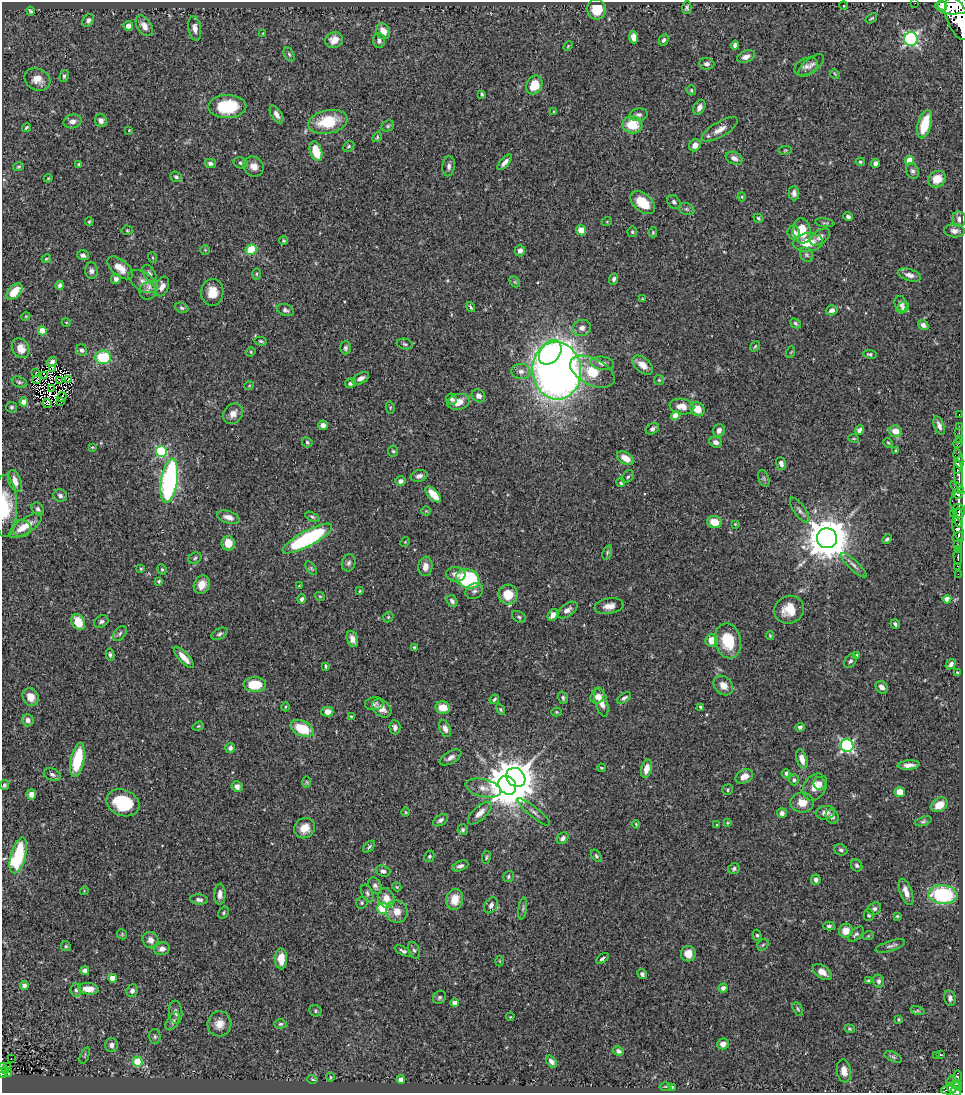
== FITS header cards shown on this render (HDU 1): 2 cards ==
NAXIS1  =                  961
NAXIS2  =                 1091

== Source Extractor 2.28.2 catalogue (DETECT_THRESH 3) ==
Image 961 x 1091 px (HDU 1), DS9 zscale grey, 1 PNG px = 1 image px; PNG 965 x 1095 px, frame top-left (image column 1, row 1091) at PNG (2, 2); each listed source drawn as its Kron ellipse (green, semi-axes under 4 px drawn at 4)
Background 0.728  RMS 0.023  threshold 0.0702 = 3 sigma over >= 5 px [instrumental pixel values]
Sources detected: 440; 7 with non-positive FLUX_AUTO (blend fragments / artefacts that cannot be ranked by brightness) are neither listed nor drawn; the other 433 listed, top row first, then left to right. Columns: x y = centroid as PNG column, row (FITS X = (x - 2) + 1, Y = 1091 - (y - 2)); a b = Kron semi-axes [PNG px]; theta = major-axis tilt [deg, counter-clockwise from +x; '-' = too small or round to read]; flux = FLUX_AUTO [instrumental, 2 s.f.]
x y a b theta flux
915 3 2 2 - 5.2
844 6 4 3 - 1.3
943 6 5 4 - 410
954 6 18 8 1 2100
687 8 6 4 87 3.4
597 9 10 9 - 39
30 11 4 3 - 2.6
871 18 6 3 35 1.9
958 19 22 11 -68 2600
88 20 7 5 57 5
128 26 5 4 - 7.5
144 26 11 7 -58 11
195 28 12 6 -81 8.5
383 31 8 7 - 16
263 33 3 2 - 1.2
634 37 6 4 -84 15
911 39 7 6 - 340
334 40 9 7 25 14
664 40 6 4 62 4.2
379 41 7 6 - 5
735 45 4 4 - 5.1
568 46 5 3 - 1.5
289 54 7 5 -62 3.2
746 57 9 6 21 9.2
707 64 8 5 -6 4.9
811 65 15 7 40 8.4
806 66 12 8 26 8.3
835 74 5 4 - 1.6
64 76 6 4 74 2.7
37 79 13 10 -26 16
534 85 10 7 62 32
691 90 5 4 - 2.6
482 94 4 3 - 2.4
227 106 19 11 2 86
699 107 8 5 62 8.6
554 112 3 2 - 1.2
276 114 10 5 -59 7.8
639 115 9 6 10 5.4
72 121 9 7 12 7.9
101 121 6 5 - 7.8
328 122 20 11 11 63
925 124 15 6 73 47
632 125 10 8 -10 41
388 126 7 5 22 2.9
26 127 5 3 - 2.5
720 129 20 7 30 14
129 130 3 3 - 1
377 137 5 4 - 2.1
695 145 6 5 - 10
349 146 6 4 43 2.5
785 150 7 3 9 1.8
316 151 10 6 -73 36
734 158 9 6 -23 7.9
909 160 4 4 - 24
505 162 9 4 47 7.8
860 162 4 4 - 2.1
210 163 6 4 -14 4
240 163 7 5 -16 3.2
875 163 4 4 - 6.8
79 164 4 3 - 2.5
449 166 10 6 84 5.4
18 167 5 3 - 2.1
254 167 10 9 - 12
913 171 8 6 -63 4.6
176 177 6 5 - 3.3
48 178 4 4 - 1.6
937 179 9 8 - 22
794 193 7 5 -89 6.1
742 197 4 4 - 1.7
674 202 8 6 -46 3.7
643 203 14 8 -40 38
687 209 8 6 -21 2.9
848 217 4 3 - 4.2
758 218 5 4 - 2.3
959 219 8 6 -82 5.7
89 221 4 3 - 1.7
607 221 5 3 - 1.3
825 223 10 3 -9 2.3
127 230 5 5 - 2.1
581 230 5 5 - 13
802 231 12 9 -82 39
954 231 10 6 -5 6.8
632 232 5 4 - 2.5
653 232 5 3 - 1.7
794 233 7 6 - 9
820 237 11 6 36 8.7
283 241 4 4 - 2.1
808 242 15 9 6 32
251 249 6 5 - 43
205 250 4 4 - 1.9
520 251 6 5 - 6.6
83 255 6 5 - 5.5
806 255 8 6 -52 3.5
152 257 5 2 - 1.5
46 259 5 3 - 2
120 268 15 8 -38 19
91 271 8 6 -85 5.2
149 273 9 5 -56 4.3
256 274 5 3 - 1.8
909 275 12 6 -17 8.4
116 279 5 5 - 8
614 279 6 4 67 4.1
143 282 16 9 -32 14
515 282 6 4 -46 2.2
60 285 4 4 - 4.3
162 286 10 6 70 9.7
148 291 9 8 - 6.9
14 292 10 5 48 35
212 292 13 11 88 25
642 299 3 2 - 1.2
901 304 8 6 -66 7.2
471 307 5 2 - 2.1
182 308 7 5 -21 2.9
903 308 7 5 38 3.7
285 310 9 5 -17 4.9
832 310 6 5 - 7
26 316 4 3 - 1.3
66 322 4 3 - 1.3
795 323 6 4 -40 2.6
923 325 5 4 - 5.7
582 328 9 8 - 8.9
42 331 4 4 - 36
261 341 6 4 -13 2.5
405 344 8 5 -12 3.5
755 346 6 3 53 2
21 348 10 8 -60 16
345 348 6 5 - 3.6
82 350 6 5 - 3.9
251 352 5 4 - 1.9
550 352 14 9 52 89
791 352 6 3 71 1.6
870 354 7 4 -9 3.2
103 357 7 6 - 78
52 362 5 4 - 4
602 363 12 6 -7 8.5
643 365 12 7 -39 15
52 368 3 2 - 2.4
521 371 9 7 -2 8.2
557 371 29 24 -83 1500
592 372 24 13 -27 54
36 373 3 2 - 0.99
45 376 4 2 - 1.6
361 378 9 5 28 6.8
69 379 3 2 - 1.3
37 380 4 3 - 0.42
659 380 5 5 - 2.1
59 381 3 2 - 0.017
19 382 8 5 -20 3.3
351 383 6 4 30 5.3
249 386 5 3 - 1.3
52 389 4 2 - 1
478 396 7 6 - 7.4
62 397 5 2 - 1.1
452 399 6 5 - 3.8
24 402 4 4 - 15
61 402 3 2 - 2.1
458 402 11 8 11 18
47 404 4 3 - 2.4
11 407 5 5 - 2.9
390 407 6 4 -81 2
682 407 12 7 -9 16
697 409 8 6 -44 22
233 414 11 9 51 12
959 415 3 2 - 14
675 416 4 4 - 19
323 425 5 5 - 8.6
939 425 10 5 -68 6.2
959 426 2 2 - 8.4
652 429 7 5 31 5.3
719 430 6 5 - 8.7
859 430 5 4 - 6
895 431 6 5 - 21
959 433 2 2 - 7
854 439 5 3 - 1.5
959 439 3 2 - 8.9
307 442 5 5 - 2.8
716 442 6 5 - 6.8
888 443 5 4 - 1.9
958 443 5 4 - 19
92 447 3 3 - 1.4
161 451 5 5 - 140
393 451 5 5 - 2.6
895 451 4 3 - 2.1
626 458 9 5 -29 17
959 459 10 4 -78 230
781 463 6 4 -71 7.6
958 465 9 4 76 320
958 475 14 4 -86 510
419 476 8 6 15 7.2
628 477 7 5 49 3.4
764 478 9 5 -71 3.8
15 481 11 6 -71 12
169 481 22 8 81 380
401 481 5 5 - 5.1
621 483 4 4 - 2.9
957 487 8 4 -40 84
433 494 10 5 -47 29
957 494 5 4 - 140
60 496 7 6 - 4.9
959 501 10 8 54 240
5 506 31 12 -89 52
38 509 7 5 -49 3.7
800 510 15 5 -55 6.3
426 511 5 4 - 1.8
959 511 7 6 - 140
954 513 3 3 - 49
228 517 12 6 -18 10
312 517 8 4 -25 3
959 517 10 4 -86 220
714 522 7 6 - 25
735 524 4 3 - 1.3
25 526 19 7 34 21
22 529 9 8 - 11
958 529 13 5 -74 630
958 537 6 3 41 240
307 538 28 7 28 210
827 538 10 10 - 5900
887 539 5 4 - 3.4
405 542 5 4 - 1.7
228 543 7 7 - 26
958 545 3 3 - 97
958 549 4 2 - 72
607 552 7 4 72 2.4
958 557 7 3 -90 89
195 558 7 5 31 2.9
349 563 8 6 72 4.7
854 565 17 5 -43 6.5
425 566 9 7 84 12
958 566 3 3 - 14
311 568 8 4 -55 2.5
141 569 4 3 - 1.8
162 569 5 4 - 2.2
456 574 9 7 -2 10
958 574 2 2 - 9.1
468 579 12 9 -20 160
159 581 4 3 - 2.3
202 584 9 7 62 15
299 586 3 2 - 1.2
360 591 4 3 - 1.5
474 591 9 7 32 5.6
508 595 10 10 - 35
320 596 5 3 - 1.7
302 599 4 3 - 4.1
947 599 4 4 - 15
452 601 6 5 - 4.6
609 606 14 7 10 13
567 610 11 6 35 7.5
789 610 15 13 25 28
553 615 6 5 - 8.3
388 617 5 4 - 2.1
519 617 7 5 -32 3.5
78 622 8 6 -61 29
101 622 7 5 31 4.1
895 624 5 3 - 3.2
120 633 8 5 51 3.8
219 634 9 5 30 3.9
770 636 4 3 - 1.8
352 639 8 5 -70 8.8
712 640 6 6 - 23
728 641 17 13 -77 54
414 647 4 3 - 2.5
110 655 6 4 -81 3.2
857 655 4 3 - 2
184 657 14 5 -47 16
850 661 8 5 58 3.7
951 664 6 4 43 5.5
326 666 4 3 - 2.1
957 672 3 2 - 1.1
255 685 11 7 -2 45
723 686 11 8 -45 14
882 687 7 5 -50 7.8
597 696 8 6 48 8.3
31 697 9 7 -61 17
563 698 6 4 -74 3.5
624 698 8 4 34 4.4
494 699 5 3 - 2.5
601 702 15 6 -75 18
374 704 9 6 5 5
285 707 4 3 - 1.4
701 707 4 3 - 4.8
382 708 11 7 -39 13
443 708 7 6 - 23
501 710 5 4 - 2.2
327 712 6 5 - 14
556 712 5 4 - 2
351 716 4 2 - 1.3
28 720 6 5 - 7.1
198 726 6 4 20 1.9
395 727 7 5 -84 5.7
800 727 4 4 - 4
302 729 12 7 -23 53
445 729 9 5 -68 6.7
847 746 6 6 - 290
230 748 5 4 - 5.4
450 757 12 6 29 7.7
802 759 10 5 -74 14
77 760 17 6 77 76
909 765 11 4 4 10
602 768 4 3 - 1.8
646 769 9 5 77 15
786 773 4 4 - 3.8
52 774 9 6 -21 5
744 776 9 6 28 14
516 777 10 8 -47 2700
794 780 5 5 - 3.6
307 782 6 4 -89 1.9
820 783 6 6 - 4.9
4 785 5 4 - 2.7
507 785 10 8 -53 4900
237 787 5 5 - 8.3
815 787 14 11 56 20
483 788 18 8 -13 15
728 790 5 5 - 2.5
900 792 5 5 - 27
31 794 5 4 - 8.9
802 802 12 10 -4 19
123 803 17 13 -22 99
939 805 9 6 30 20
406 812 5 3 - 1.4
534 812 20 5 -40 7.8
480 813 15 6 43 12
782 813 5 5 - 6.5
825 813 10 7 7 9.5
832 817 7 6 - 6.4
441 820 8 5 34 4.5
923 821 9 4 18 3
727 823 4 4 - 1.5
636 824 4 3 - 1.6
717 825 3 3 - 1.6
305 828 11 9 40 19
463 830 5 5 - 3.8
562 838 6 5 - 5.5
369 847 7 3 48 2.9
841 850 7 5 -24 3.7
18 855 18 7 74 120
429 856 6 5 - 2.7
596 856 7 4 -53 2.5
486 857 6 4 79 2.1
857 865 6 5 - 3.8
460 866 8 5 21 5.2
734 869 6 5 - 3.2
383 871 7 5 -18 5.7
508 877 6 5 - 2.9
816 880 5 5 - 6.4
375 886 9 6 -61 5.3
397 887 4 3 - 1.5
84 891 4 3 - 1.2
906 892 14 6 -70 12
367 893 9 5 -67 4.2
220 894 10 5 88 8.4
943 895 14 9 -5 140
386 898 10 8 -68 17
455 899 11 8 81 24
199 900 8 5 -6 4.7
362 903 6 6 - 2.8
491 905 8 6 63 7.1
383 908 5 5 - 130
523 908 11 4 81 3.5
874 909 7 6 - 4.7
397 912 11 10 - 18
224 913 6 5 - 2.7
869 915 6 5 - 4.5
897 916 3 3 - 1.8
829 926 5 4 - 3.4
846 931 7 7 - 19
122 934 5 5 - 1.8
856 934 10 5 44 4.1
757 935 5 4 - 2.3
868 936 6 3 18 1.7
150 940 8 7 - 10
763 945 6 5 - 2.4
66 946 5 4 - 2.3
890 946 15 5 18 5.2
162 949 8 6 14 8.1
414 950 9 5 -67 3.8
403 951 9 4 -26 4
688 954 7 7 - 17
602 958 7 4 37 3.8
281 959 10 6 -89 20
500 961 5 3 - 1.5
85 971 4 4 - 7.2
822 972 11 6 -35 13
642 974 5 4 - 4.2
112 978 4 4 - 20
868 981 4 3 - 2.1
879 981 6 5 - 4
24 985 4 4 - 5.8
723 988 4 4 - 7.3
88 989 10 5 -6 21
76 990 7 5 -82 4.8
132 991 6 5 - 5.8
439 997 7 6 - 3.7
950 998 8 5 -77 4.6
455 1003 4 4 - 5.8
798 1009 7 4 -61 2.7
917 1010 7 4 -19 3.2
315 1011 6 5 - 3
176 1012 11 7 -85 6.4
510 1017 4 2 - 1.1
899 1019 4 2 - 1.5
173 1021 10 5 58 5
219 1024 12 12 - 17
280 1024 6 4 4 2.6
849 1029 5 4 - 2
155 1036 7 6 - 3.6
723 1044 6 5 - 9
111 1045 7 6 - 7
618 1051 5 4 - 5.2
940 1054 3 2 - 22
937 1055 3 2 - 2.3
85 1056 9 2 69 2.1
893 1057 9 4 -25 3
11 1059 2 2 - 1.6
137 1062 5 5 - 68
551 1062 7 4 -54 7.4
7 1067 2 2 - 3.6
2 1068 5 2 - 34
5 1071 3 2 - 5.9
844 1071 11 7 -82 11
2 1073 5 3 - 46
8 1073 3 2 - 11
957 1076 5 3 - 70
330 1077 5 3 - 1.7
313 1079 5 4 - 2.2
401 1080 4 4 - 13
951 1082 6 3 55 46
955 1084 5 3 - 58
958 1086 4 3 - 53
665 1087 5 3 - 1.4
672 1087 3 2 - 1.1
951 1088 6 3 -45 110
948 1090 7 4 3 190
956 1091 5 4 - 180
At the frame edge (FLAGS 8, measured only in part): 7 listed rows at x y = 915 3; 954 6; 958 19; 5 506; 2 1068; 2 1073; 956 1091
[7 non-positive-flux detections neither listed nor drawn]